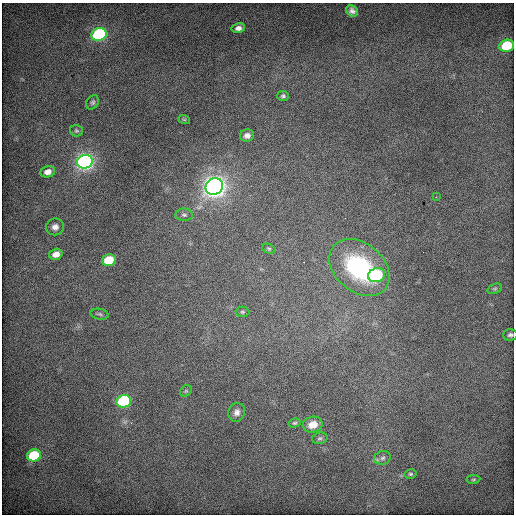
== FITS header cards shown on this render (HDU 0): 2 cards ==
NAXIS1  =                  512 / Axis length
NAXIS2  =                  512 / Axis length

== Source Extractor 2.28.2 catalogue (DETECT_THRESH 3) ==
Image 512 x 512 px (HDU 0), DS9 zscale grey, 1 PNG px = 1 image px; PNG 516 x 516 px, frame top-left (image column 1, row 512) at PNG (2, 3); each listed source drawn as its Kron ellipse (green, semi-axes under 4 px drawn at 4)
Background 657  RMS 4.1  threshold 12.3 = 3 sigma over >= 5 px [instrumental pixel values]
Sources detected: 34; all 34 listed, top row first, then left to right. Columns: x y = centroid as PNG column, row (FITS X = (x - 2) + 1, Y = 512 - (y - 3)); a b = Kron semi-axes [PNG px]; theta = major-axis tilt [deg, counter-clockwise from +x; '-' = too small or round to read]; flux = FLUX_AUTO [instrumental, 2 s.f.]
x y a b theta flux
352 11 6 5 - 970
238 28 7 5 12 1200
99 34 7 6 - 52000
507 46 7 6 - 16000
283 96 6 5 - 560
93 102 8 6 57 630
184 119 6 3 -19 290
76 131 6 5 - 460
247 135 7 6 - 1200
85 162 8 6 18 140000
48 172 7 5 13 1800
214 186 9 8 - 270000
436 197 3 2 - 170
184 215 8 6 -1 730
55 227 9 8 - 1500
269 249 7 5 -16 430
56 254 7 5 18 2400
109 260 7 5 15 12000
359 267 34 24 -40 32000
377 275 8 7 - 25000
495 289 8 4 19 500
242 312 7 5 -2 480
99 314 9 5 -10 630
510 335 7 5 2 690
186 391 6 5 - 440
124 401 7 6 - 47000
237 412 9 8 - 1400
294 423 6 4 15 410
313 425 10 8 12 3000
320 438 8 5 14 560
34 455 7 6 - 19000
383 458 8 7 - 870
410 474 6 4 13 440
473 479 7 3 8 340
At the frame edge (FLAGS 8, measured only in part): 1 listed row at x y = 510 335